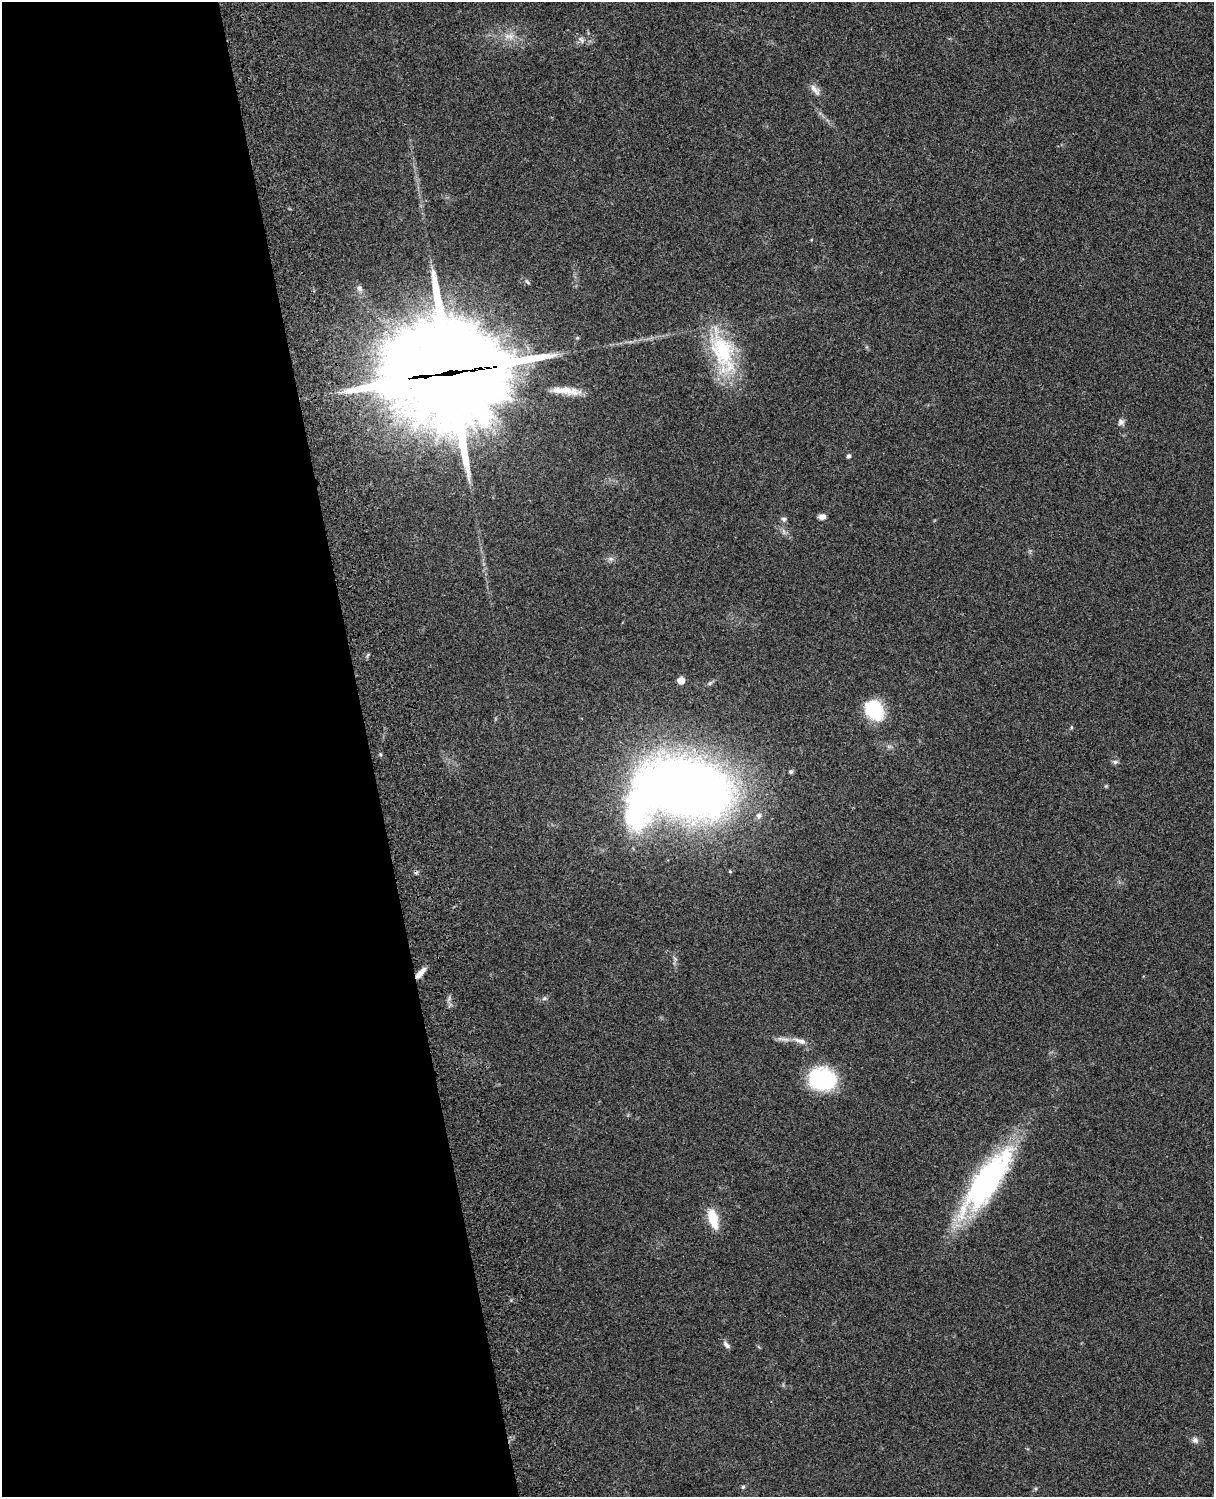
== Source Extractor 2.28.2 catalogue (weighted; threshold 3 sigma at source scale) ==
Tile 5 of 4 x 3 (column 1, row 2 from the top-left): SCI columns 119-1330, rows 1660-3154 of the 5089 x 4927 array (HDU 1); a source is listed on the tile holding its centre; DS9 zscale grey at full resolution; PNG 1216 x 1499 px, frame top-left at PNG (2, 2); no overlay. Shown black and unused: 30% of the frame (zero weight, under 3 of 4 exposures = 6% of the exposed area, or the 3 px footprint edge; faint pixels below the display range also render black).
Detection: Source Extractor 2.28.2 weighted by HDU 2 'WHT'; one run over the whole footprint, this tile lists its part. Background 0.21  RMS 0.0082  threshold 0.037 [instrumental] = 3 sigma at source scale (4.5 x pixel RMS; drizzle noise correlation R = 1.50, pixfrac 1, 0.05/0.05 arcsec/px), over >= 5 px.
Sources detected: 32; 1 inside a brighter object's white glare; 1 cosmic-ray / hot-pixel residue — not listed; the other 30 listed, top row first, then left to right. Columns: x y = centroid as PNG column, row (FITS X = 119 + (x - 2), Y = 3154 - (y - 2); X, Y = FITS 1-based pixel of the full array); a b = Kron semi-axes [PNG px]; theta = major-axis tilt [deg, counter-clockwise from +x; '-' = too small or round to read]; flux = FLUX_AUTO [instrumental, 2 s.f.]
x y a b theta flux
509 36 16 8 1 7.2
581 40 12 6 -51 3.2
815 90 19 7 -50 5.2
359 288 9 6 -57 2.8
722 351 57 29 -73 68
450 372 45 33 5 19000
566 391 37 8 -6 13
1121 422 8 7 - 3.1
848 456 4 4 - 2.2
822 516 8 6 11 4.2
784 519 7 6 - 2.3
611 559 8 4 0 2.1
681 680 7 7 - 5.9
874 710 23 17 -57 40
1071 727 5 3 - 0.93
1115 762 8 5 -10 2
791 771 5 4 - 1.8
685 788 75 46 -11 870
759 816 8 7 - 3.3
730 871 5 4 - 0.93
421 973 17 5 46 5.7
544 998 6 5 - 1.6
783 1039 21 5 -10 4.7
800 1041 19 6 -18 6
822 1079 26 21 -8 74
987 1181 61 20 55 230
713 1218 21 9 -75 21
727 1345 10 6 -44 2.8
1195 1440 8 8 - 3.3
743 1487 5 4 - 1.2
Overlapping masked pixels (flux is a lower limit): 2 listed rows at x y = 450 372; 421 973